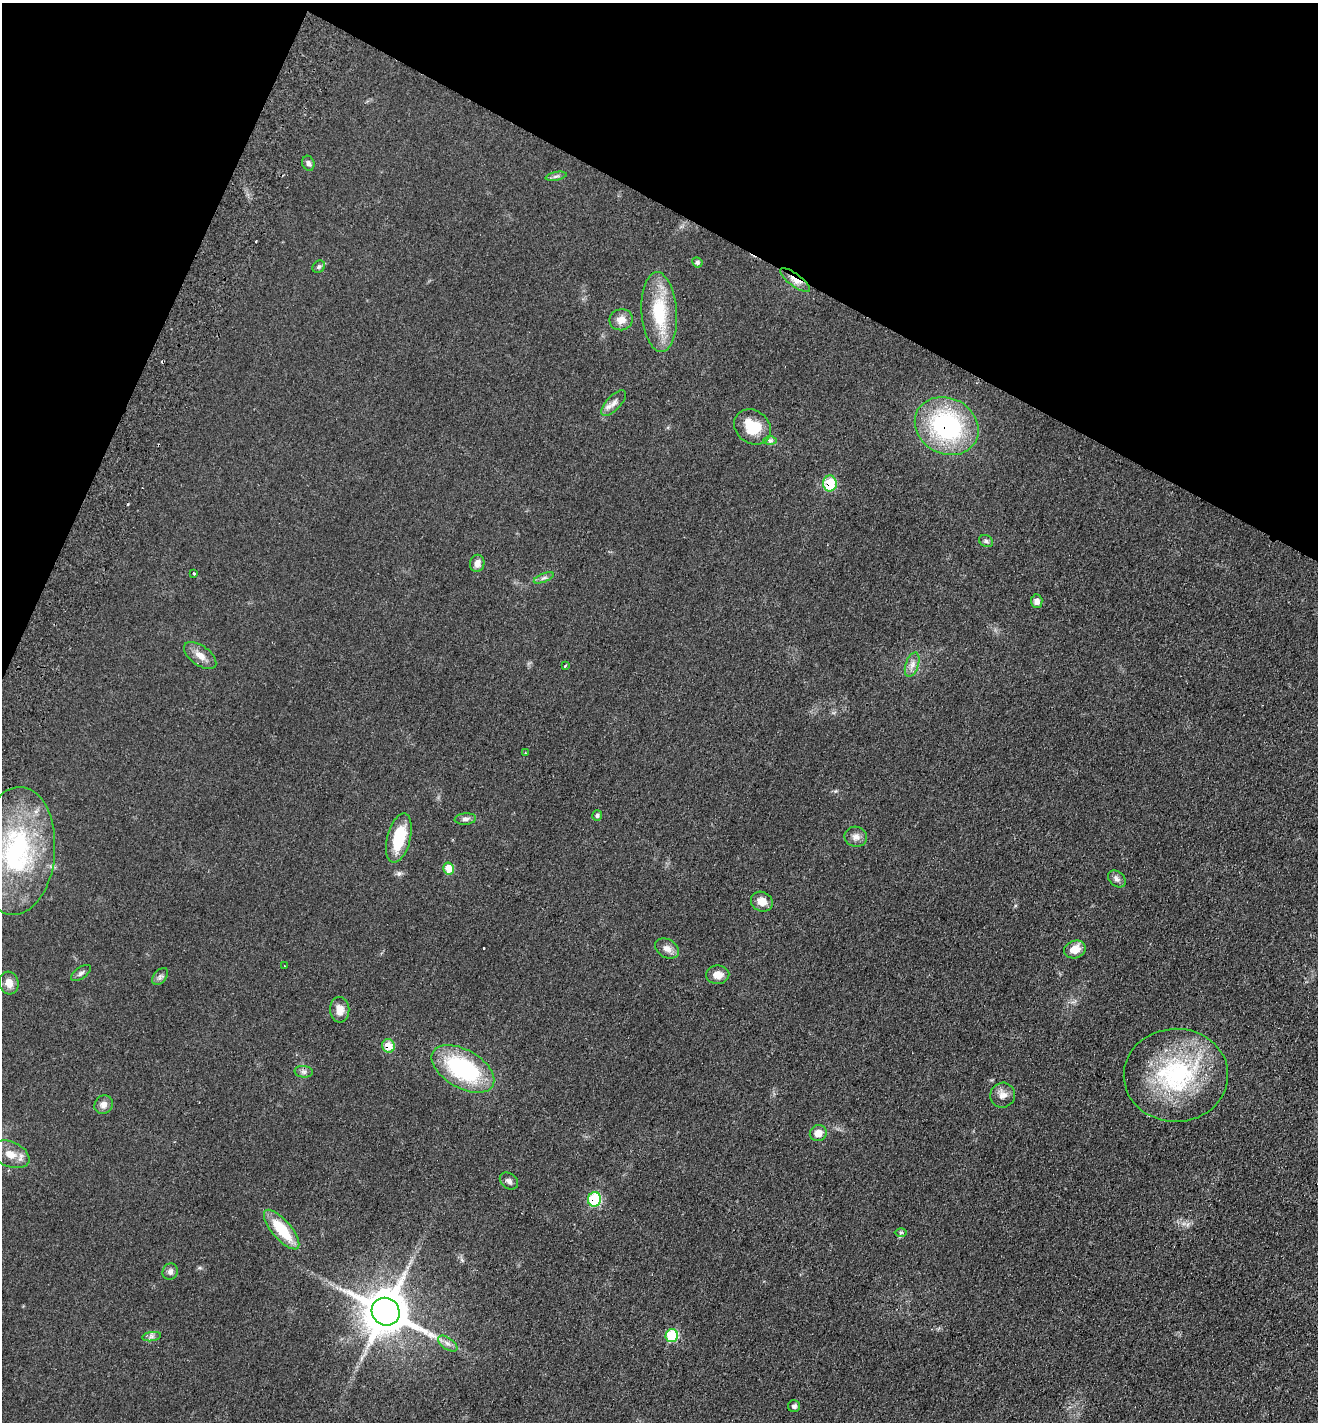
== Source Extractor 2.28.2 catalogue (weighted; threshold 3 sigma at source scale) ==
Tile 2 of 4 x 4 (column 2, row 1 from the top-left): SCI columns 1652-2967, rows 4289-5708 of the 5799 x 5737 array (HDU 1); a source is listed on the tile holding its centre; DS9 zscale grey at full resolution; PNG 1320 x 1424 px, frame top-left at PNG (2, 3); each listed source drawn as its Kron ellipse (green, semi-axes under 4 px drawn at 4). Shown black and unused: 21% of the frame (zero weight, under 2 of 3 exposures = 3% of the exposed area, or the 3 px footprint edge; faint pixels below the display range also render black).
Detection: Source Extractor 2.28.2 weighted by HDU 2 'WHT'; one run over the whole footprint, this tile lists its part. Background 0.0534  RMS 0.0087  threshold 0.039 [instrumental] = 3 sigma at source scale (4.5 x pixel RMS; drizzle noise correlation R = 1.50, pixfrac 1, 0.05/0.05 arcsec/px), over >= 5 px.
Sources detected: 58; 3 cosmic-ray / hot-pixel residue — neither listed nor drawn; the other 55 listed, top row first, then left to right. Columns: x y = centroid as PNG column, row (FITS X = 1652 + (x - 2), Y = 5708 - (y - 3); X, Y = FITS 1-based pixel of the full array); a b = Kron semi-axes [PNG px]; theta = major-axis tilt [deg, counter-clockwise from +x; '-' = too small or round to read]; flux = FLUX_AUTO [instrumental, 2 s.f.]
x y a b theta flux
308 163 8 6 -71 2.6
556 176 10 3 11 1.8
697 262 5 4 - 1.8
319 267 7 5 43 1.8
795 280 18 6 -37 7
659 312 40 17 -86 46
621 320 12 10 11 7.5
614 403 16 7 46 5.2
947 426 33 28 -29 110
753 427 20 16 -38 24
770 441 7 4 -1 1.8
830 483 8 7 - 29
986 541 7 5 -29 2
477 563 8 7 - 5.6
194 573 4 3 - 6
544 578 10 4 22 2.3
1037 601 7 5 -87 5.3
200 656 18 9 -36 8.3
912 665 12 6 71 4.8
565 666 3 2 - 0.78
525 753 3 2 - 0.7
597 816 5 5 - 2.1
465 819 11 5 5 2.9
856 837 11 10 - 5.1
399 838 25 11 75 32
16 851 64 38 85 130
449 868 6 5 - 16
1117 879 10 7 -40 3.2
762 902 11 9 -25 8.4
667 948 13 9 -28 5.9
1075 949 11 8 20 10
285 966 3 2 - 0.58
81 973 11 5 35 2.4
718 975 11 9 2 7.5
160 976 10 6 51 2.5
9 983 11 9 -75 7.4
340 1010 13 9 -88 7.2
388 1046 7 6 - 15
463 1069 34 19 -30 91
304 1072 9 5 -5 2.5
1176 1075 52 46 1 110
1003 1095 12 12 - 6.6
104 1105 10 8 47 5.3
818 1133 8 8 - 7.7
10 1154 20 12 -23 11
509 1181 10 7 -39 3
594 1199 7 6 - 53
282 1230 25 9 -49 33
901 1232 6 4 0 1.3
170 1271 8 7 - 3.3
386 1312 14 13 - 2900
672 1336 6 6 - 43
152 1337 9 4 8 2.3
448 1344 11 6 -35 3.9
794 1406 6 6 - 2.5
Overlapping masked pixels (flux is a lower limit): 5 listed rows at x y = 795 280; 947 426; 830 483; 388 1046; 594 1199